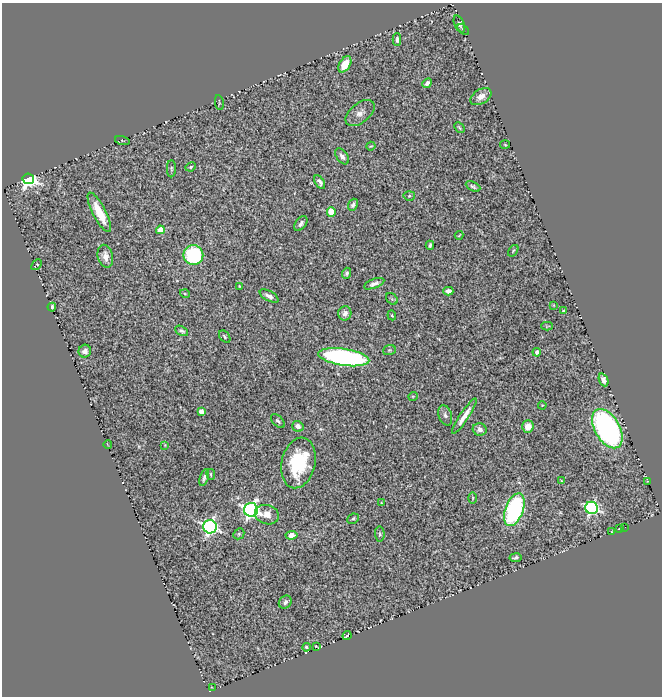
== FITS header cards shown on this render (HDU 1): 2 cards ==
NAXIS1  =                  660
NAXIS2  =                  694

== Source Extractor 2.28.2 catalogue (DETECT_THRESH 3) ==
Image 660 x 694 px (HDU 1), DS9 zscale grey, 1 PNG px = 1 image px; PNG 664 x 698 px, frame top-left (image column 1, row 694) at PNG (2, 3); each listed source drawn as its Kron ellipse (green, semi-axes under 4 px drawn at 4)
Background 1.05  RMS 0.028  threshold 0.0827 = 3 sigma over >= 5 px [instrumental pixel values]
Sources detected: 87; all 87 listed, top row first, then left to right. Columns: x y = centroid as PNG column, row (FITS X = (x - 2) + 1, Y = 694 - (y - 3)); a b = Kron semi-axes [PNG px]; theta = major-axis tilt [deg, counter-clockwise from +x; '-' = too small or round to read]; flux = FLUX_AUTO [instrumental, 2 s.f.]
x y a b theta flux
459 24 9 5 -67 4.5
463 29 7 3 -41 1.9
397 40 6 4 90 4.8
345 64 9 5 58 36
427 83 5 3 - 5.9
481 97 11 7 32 15
219 102 8 2 -82 1.7
360 113 17 9 39 14
459 128 6 3 -46 2.6
122 141 7 3 -15 1.8
505 145 5 3 - 1.6
371 146 5 3 - 2.1
342 156 9 5 -54 7.3
191 167 5 3 - 2.2
171 169 8 4 90 3.9
28 179 6 5 - 850
320 182 7 4 -58 6.1
473 186 8 4 -26 3.7
409 196 5 4 - 2.8
353 205 6 4 68 5.3
99 212 22 6 -63 51
331 212 4 4 - 71
301 224 8 5 53 6.6
160 230 4 4 - 40
459 235 4 2 - 1.7
430 245 4 3 - 3.6
513 251 6 3 55 2.2
193 255 10 10 - 190
105 256 11 7 -76 14
37 265 6 3 47 2
347 273 5 4 - 3.8
374 284 11 4 21 7.8
240 286 3 2 - 1.7
448 291 5 4 - 9.9
185 294 5 3 - 1.7
269 296 10 5 -30 9
392 299 6 5 - 3.1
553 305 4 2 - 1.1
52 307 4 3 - 4.1
564 311 3 2 - 2
345 313 7 6 - 8.7
392 315 5 4 - 2
547 326 6 3 1 2.1
181 331 7 4 -27 4
225 337 7 4 -53 3
389 350 6 5 - 2.9
85 351 6 6 - 11
537 352 4 4 - 8.3
344 357 26 8 -8 470
604 380 6 4 -66 8.3
413 396 5 3 - 1.6
542 405 4 3 - 1.7
201 412 4 4 - 20
445 415 11 6 -72 6.1
464 416 21 4 57 21
278 421 8 5 -44 5.1
298 426 6 5 - 9.8
528 427 6 5 - 19
480 429 7 6 - 8.4
607 429 21 12 -60 560
108 445 4 2 - 1.3
165 445 2 2 - 1.1
298 463 25 17 77 120
211 474 5 3 - 1.9
204 477 9 4 71 5.2
561 481 3 3 - 1.8
648 482 4 2 - 1.6
473 498 5 3 - 2.2
381 503 4 3 - 1.3
592 508 6 6 - 450
251 510 7 7 - 680
514 510 17 9 69 340
267 515 12 9 -18 18
353 519 6 5 - 3.3
210 527 7 6 - 490
625 527 2 2 - 2.7
619 529 3 2 - 1.1
612 531 3 2 - 1.2
239 534 6 5 - 3
380 534 7 5 -86 3.1
291 535 6 4 7 12
515 558 6 3 9 4.2
285 602 7 6 - 5.8
347 636 4 3 - 6.9
316 646 3 2 - 1.3
306 647 4 3 - 3
212 688 4 2 - 1